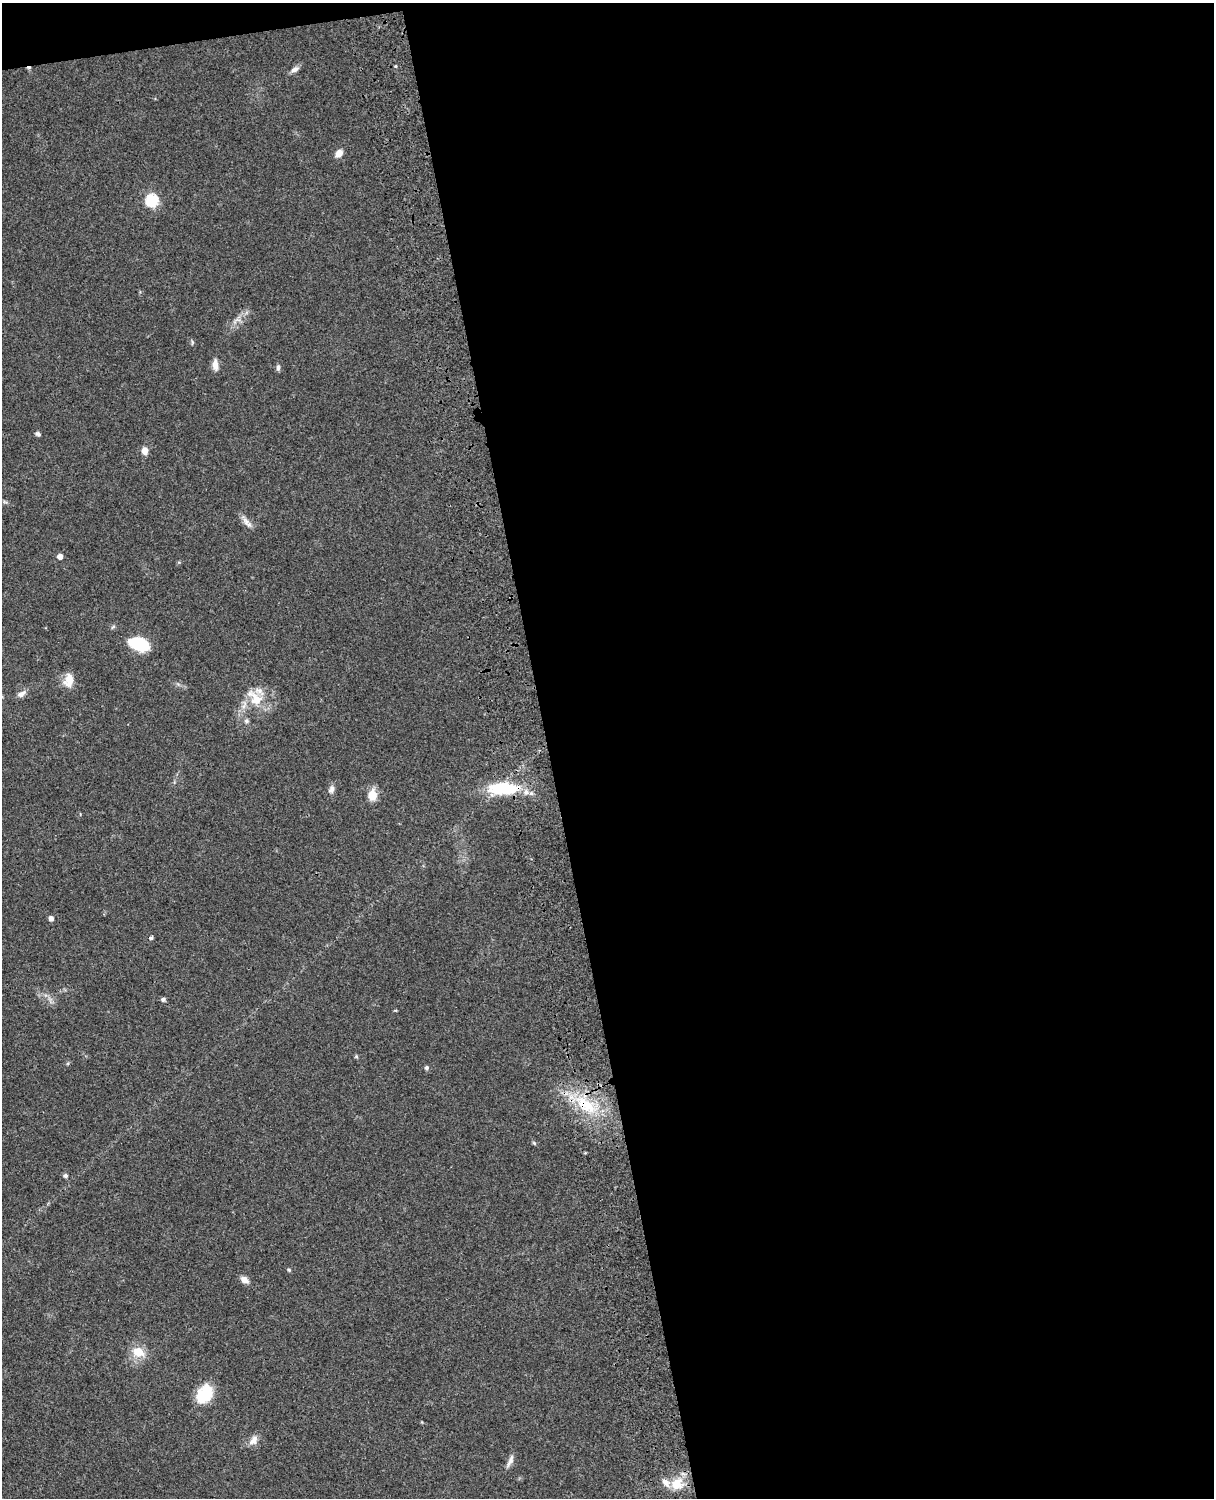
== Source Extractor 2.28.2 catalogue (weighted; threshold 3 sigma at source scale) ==
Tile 4 of 4 x 3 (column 4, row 1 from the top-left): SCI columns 3758-4969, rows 3268-4763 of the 5087 x 4926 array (HDU 1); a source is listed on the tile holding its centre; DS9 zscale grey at full resolution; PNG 1216 x 1500 px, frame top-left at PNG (2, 3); no overlay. Shown black and unused: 56% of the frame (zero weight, under 3 of 4 exposures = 6% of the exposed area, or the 3 px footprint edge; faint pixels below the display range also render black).
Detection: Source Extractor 2.28.2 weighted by HDU 2 'WHT'; one run over the whole footprint, this tile lists its part. Background 0.104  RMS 0.0065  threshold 0.0292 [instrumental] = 3 sigma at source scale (4.5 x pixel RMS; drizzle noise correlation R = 1.50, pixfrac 1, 0.05/0.05 arcsec/px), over >= 5 px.
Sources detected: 37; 1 cosmic-ray / hot-pixel residue — not listed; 3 inside a brighter listed object's ellipse — not listed separately; the other 33 listed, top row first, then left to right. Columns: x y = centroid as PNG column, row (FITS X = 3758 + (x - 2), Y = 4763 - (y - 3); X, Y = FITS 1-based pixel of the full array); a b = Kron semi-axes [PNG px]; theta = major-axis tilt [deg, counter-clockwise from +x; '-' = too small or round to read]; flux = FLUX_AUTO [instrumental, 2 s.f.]
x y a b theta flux
395 66 4 4 - 0.68
295 69 11 6 30 2.9
339 153 8 6 43 5.2
152 200 6 6 - 73
215 365 14 6 -86 4.4
278 368 8 5 90 1.5
38 434 6 5 - 1.4
145 451 8 6 -86 4.6
247 522 18 7 -48 4
60 556 4 4 - 4.6
139 644 18 10 -18 34
69 680 17 11 77 8.1
21 694 12 7 31 3.2
255 698 30 16 -46 15
246 721 7 5 31 1.4
502 788 40 15 1 34
331 789 11 7 67 2.8
372 795 15 10 88 7.3
51 918 5 4 - 3
151 938 4 4 - 1.4
163 999 6 5 - 1.6
356 1056 5 5 - 0.78
426 1067 5 5 - 1.5
586 1105 36 17 -37 32
534 1143 6 4 -45 0.85
65 1175 5 5 - 1.7
289 1270 5 4 - 0.77
245 1280 10 7 -33 3.7
138 1352 11 9 -21 12
204 1394 23 16 58 20
253 1440 15 9 54 4.5
510 1461 19 5 66 3.3
677 1484 16 13 43 14
Overlapping masked pixels (flux is a lower limit): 2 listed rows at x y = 502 788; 586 1105